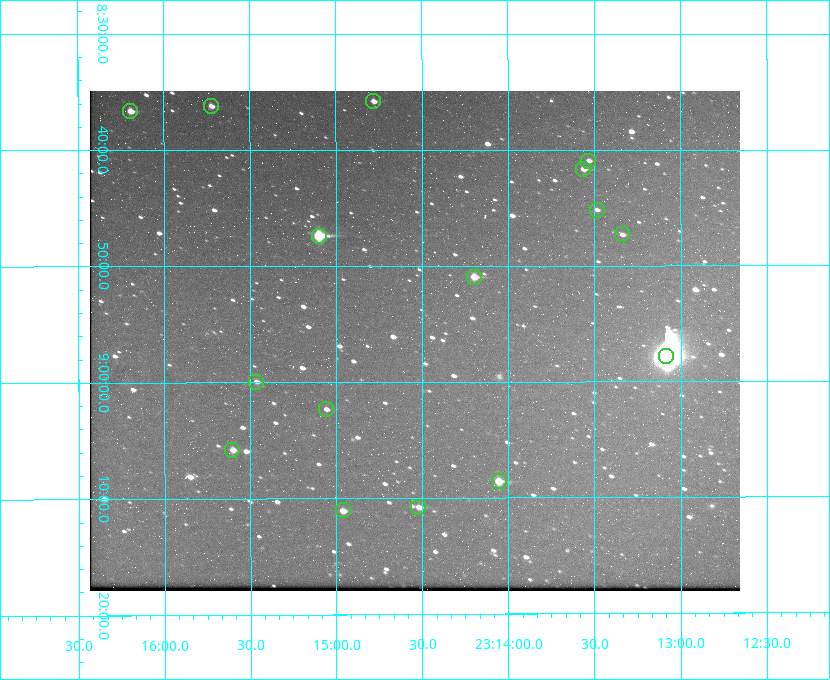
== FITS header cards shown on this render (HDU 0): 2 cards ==
NAXIS1  =                  650 / Width of table row in bytes
NAXIS2  =                  500 / Number of rows in table

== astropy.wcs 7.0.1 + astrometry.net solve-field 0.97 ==
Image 650 x 500 px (HDU 0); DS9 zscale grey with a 90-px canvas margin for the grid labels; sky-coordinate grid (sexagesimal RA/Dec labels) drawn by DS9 from the SOLVED WCS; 16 Tycho-2 reference stars matched to detected sources circled (green)
Header WCS: none
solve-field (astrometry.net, Tycho-2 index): SOLVED blind (the file carries no WCS)
Solved WCS: RA---TAN-SIP/DEC--TAN-SIP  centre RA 23:14:33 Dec +08:56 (348.64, +8.94 deg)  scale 5.17 arcsec/px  FOV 56.0' x 43.1'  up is -180 deg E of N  parity flipped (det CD > 0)
(file carries no celestial WCS; the grid is the blind solution)
Tycho-2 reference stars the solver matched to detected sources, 16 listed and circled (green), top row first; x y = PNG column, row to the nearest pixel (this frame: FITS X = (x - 90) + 1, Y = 500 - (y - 91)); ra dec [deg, ICRS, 3 dp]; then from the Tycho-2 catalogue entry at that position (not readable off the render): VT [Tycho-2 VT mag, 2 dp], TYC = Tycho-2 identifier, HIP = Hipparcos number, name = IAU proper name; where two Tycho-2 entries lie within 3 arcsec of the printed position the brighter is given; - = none
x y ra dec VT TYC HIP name
373 101 348.695 +8.597 11.30 1161-1571-1 - -
211 106 348.931 +8.603 11.18 1161-1110-1 - -
130 111 349.048 +8.610 11.72 1161-1223-1 - -
588 161 348.383 +8.682 11.92 1161-890-1 - -
583 169 348.391 +8.694 11.47 1161-728-1 - -
597 210 348.371 +8.753 12.36 1161-1249-1 - -
622 234 348.335 +8.788 11.88 1161-938-1 - -
319 236 348.775 +8.789 8.97 1161-884-1 114784 -
474 277 348.550 +8.849 10.80 1161-574-1 - -
666 356 348.271 +8.963 6.92 1161-1161-1 114608 -
256 382 348.866 +8.999 11.82 1161-694-1 - -
326 409 348.765 +9.039 11.87 1161-1547-1 - -
232 450 348.901 +9.097 11.97 1161-534-1 - -
499 481 348.514 +9.143 10.38 1161-1071-1 - -
418 507 348.631 +9.180 11.26 1161-1559-1 - -
343 510 348.741 +9.184 11.62 1161-452-1 - -